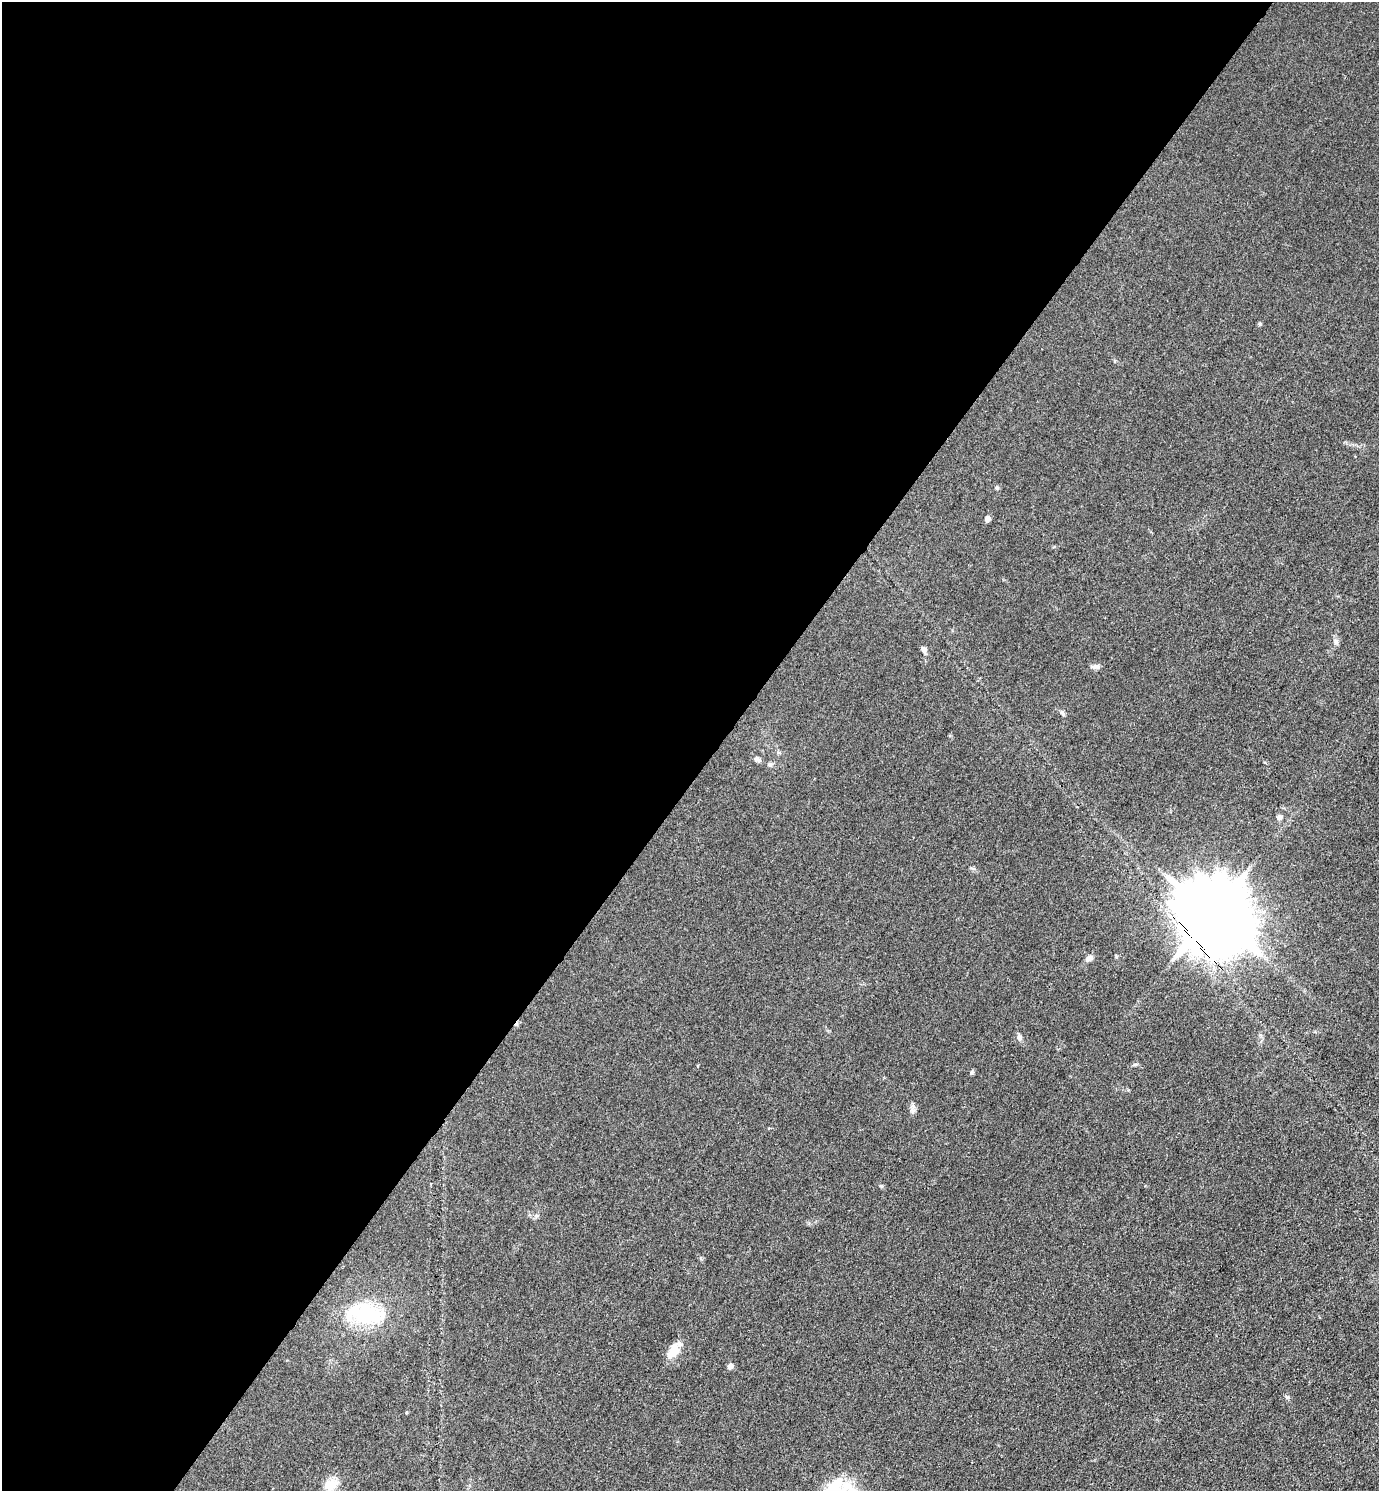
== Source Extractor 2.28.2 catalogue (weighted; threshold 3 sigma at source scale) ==
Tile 5 of 4 x 4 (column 1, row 2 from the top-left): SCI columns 297-1673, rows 2979-4467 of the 5960 x 5956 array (HDU 1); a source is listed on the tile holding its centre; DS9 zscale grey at full resolution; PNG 1381 x 1493 px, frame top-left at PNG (2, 2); no overlay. Shown black and unused: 52% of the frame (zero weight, under 3 of 4 exposures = <1% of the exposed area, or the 3 px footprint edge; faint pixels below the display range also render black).
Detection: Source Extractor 2.28.2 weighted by HDU 2 'WHT'; one run over the whole footprint, this tile lists its part. Background 0.0432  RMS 0.0051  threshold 0.0231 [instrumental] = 3 sigma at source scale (4.5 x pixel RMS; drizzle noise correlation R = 1.50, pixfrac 1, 0.05/0.05 arcsec/px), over >= 5 px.
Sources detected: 21; all 21 listed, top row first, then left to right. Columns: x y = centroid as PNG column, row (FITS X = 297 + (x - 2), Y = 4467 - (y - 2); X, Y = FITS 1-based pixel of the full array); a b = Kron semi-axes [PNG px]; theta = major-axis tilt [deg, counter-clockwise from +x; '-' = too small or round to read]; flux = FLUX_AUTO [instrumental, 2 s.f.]
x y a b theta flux
997 488 5 4 - 0.69
987 519 6 5 - 2.1
1336 642 8 6 -75 1.5
924 650 8 6 -67 2.2
1095 666 12 6 -2 1.8
1062 713 9 4 -54 0.99
757 759 10 6 -33 1.6
770 764 8 6 30 1.1
1279 817 7 7 - 1.7
1212 914 21 17 -46 7900
1089 958 10 6 39 2
1019 1037 9 6 -73 1.6
972 1072 6 5 - 0.74
913 1110 8 7 - 1.7
881 1186 7 4 -44 0.72
366 1314 40 21 -5 38
673 1351 22 11 58 7.2
730 1366 7 6 - 2.1
1287 1397 6 4 17 0.66
331 1484 22 14 27 7.1
851 1490 54 15 -33 15
Overlapping masked pixels (flux is a lower limit): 1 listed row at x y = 1212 914
Isophote crosses this tile's border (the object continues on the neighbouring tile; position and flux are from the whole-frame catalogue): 1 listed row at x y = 851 1490
Unlisted compact peaks at least as high as the median listed source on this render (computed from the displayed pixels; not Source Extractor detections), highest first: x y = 1260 324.